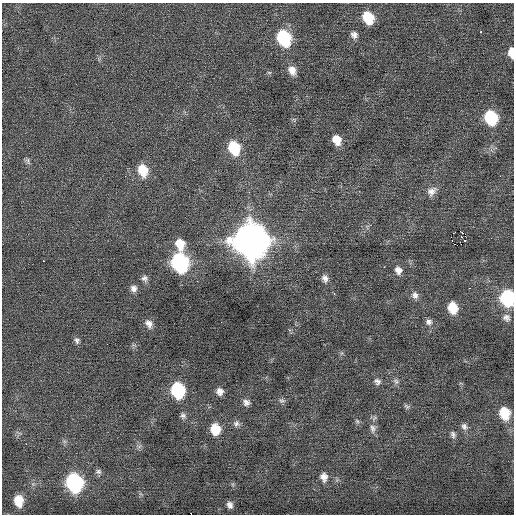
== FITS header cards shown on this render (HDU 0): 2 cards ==
NAXIS1  =                  512 / Axis length
NAXIS2  =                  512 / Axis length

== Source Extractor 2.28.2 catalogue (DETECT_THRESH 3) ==
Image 512 x 512 px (HDU 0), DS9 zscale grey, 1 PNG px = 1 image px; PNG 516 x 516 px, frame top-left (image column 1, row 512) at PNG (2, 3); no overlay
Background 0.0203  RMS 0.7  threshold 2.09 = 3 sigma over >= 5 px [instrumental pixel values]
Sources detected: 58; all 58 listed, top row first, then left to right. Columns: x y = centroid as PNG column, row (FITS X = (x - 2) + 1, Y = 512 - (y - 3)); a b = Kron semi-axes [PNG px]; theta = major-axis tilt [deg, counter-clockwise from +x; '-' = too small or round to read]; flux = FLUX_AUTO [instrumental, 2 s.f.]
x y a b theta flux
368 18 11 9 -63 1500
481 32 3 3 - 220
354 35 9 8 - 220
284 38 12 9 -65 4000
511 53 10 5 -87 600
292 70 12 9 -66 400
491 118 11 9 -68 3100
337 140 11 9 -63 630
234 148 13 10 -68 1800
28 161 10 6 -74 130
143 170 14 11 -76 980
125 176 2 2 - 53
432 191 14 11 48 360
460 231 3 2 - 5000
453 233 3 2 - 36
451 237 2 2 - 2400
250 241 15 14 - 95000
180 244 14 11 -76 770
455 244 3 2 - 82
461 244 2 2 - 72
43 261 2 2 - 330
180 263 12 10 -70 9700
384 267 3 2 - 62
398 270 11 9 -61 300
145 278 9 8 - 170
325 278 10 8 -65 230
133 288 9 8 - 230
469 288 3 2 - 340
334 293 4 3 - 44
415 295 10 9 - 230
507 298 11 9 -78 4800
453 308 11 9 -76 870
506 318 11 10 - 250
429 322 9 8 - 190
149 324 11 8 -58 280
77 340 9 6 -78 140
377 381 9 8 - 180
396 381 9 6 -50 140
178 390 11 9 -75 3900
220 391 8 8 - 260
282 401 9 6 -1 120
246 402 9 8 - 200
407 406 8 5 -37 98
504 413 11 9 -69 1300
183 416 8 7 - 140
357 421 7 4 -45 83
236 424 9 8 - 170
464 426 10 8 -60 190
373 428 13 8 -83 260
215 429 11 9 -82 930
453 434 10 7 -65 160
26 444 2 2 - 310
98 472 8 7 - 140
324 477 11 9 -80 310
74 483 12 10 -72 8600
33 484 5 5 - 100
19 501 11 8 -81 900
230 505 7 6 - 190
At the frame edge (FLAGS 8, measured only in part): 2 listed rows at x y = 511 53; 507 298